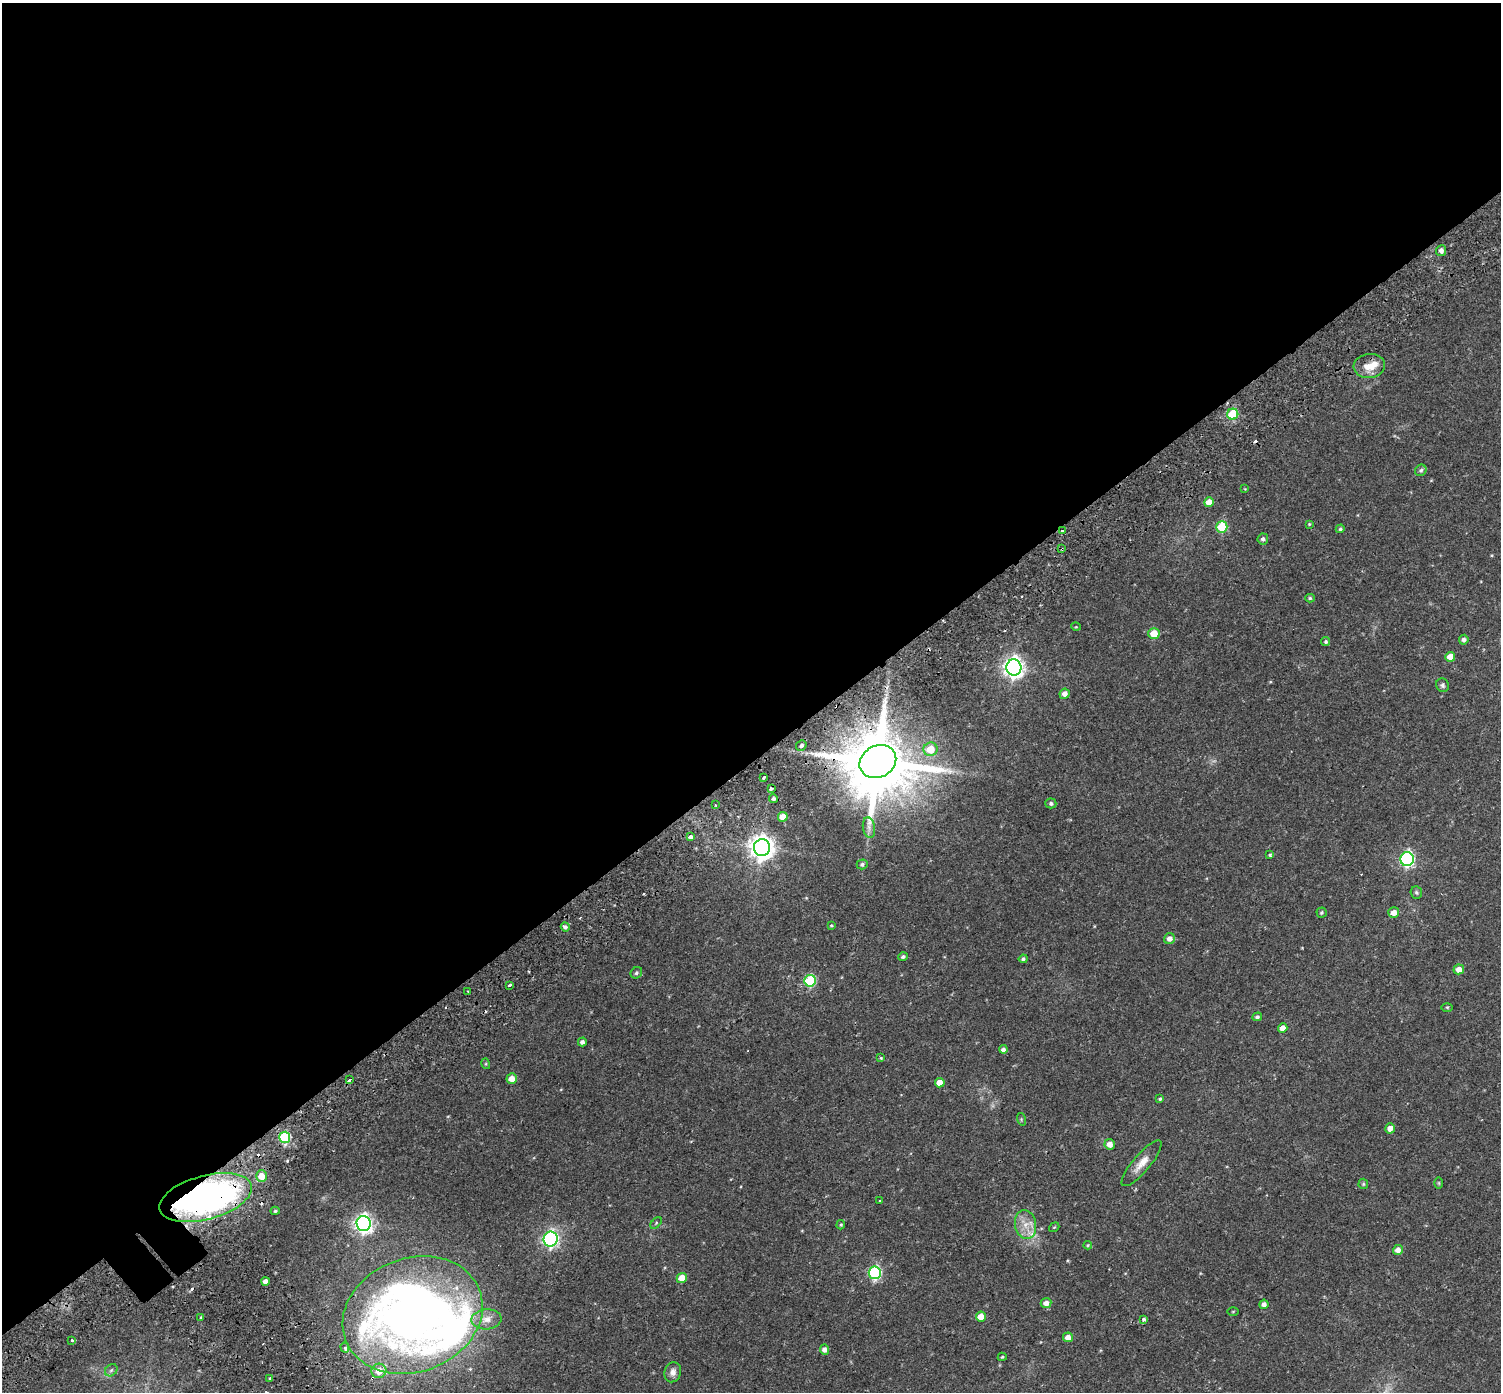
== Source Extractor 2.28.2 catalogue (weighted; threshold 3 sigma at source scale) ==
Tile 2 of 4 x 4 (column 2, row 1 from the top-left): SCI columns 1570-3068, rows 4412-5801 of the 6143 x 6102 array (HDU 1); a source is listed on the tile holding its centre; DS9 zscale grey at full resolution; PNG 1503 x 1394 px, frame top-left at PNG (2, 3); each listed source drawn as its Kron ellipse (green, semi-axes under 4 px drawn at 4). Shown black and unused: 55% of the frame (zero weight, under 2 of 3 exposures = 5% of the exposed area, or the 3 px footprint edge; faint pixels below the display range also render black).
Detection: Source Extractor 2.28.2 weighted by HDU 2 'WHT'; one run over the whole footprint, this tile lists its part. Background 0.0598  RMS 0.0046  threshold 0.0206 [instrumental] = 3 sigma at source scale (4.5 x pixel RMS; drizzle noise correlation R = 1.50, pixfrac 1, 0.0396/0.0396 arcsec/px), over >= 5 px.
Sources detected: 113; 1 too faint to see at this stretch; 1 inside a brighter object's white glare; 8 cosmic-ray / hot-pixel residue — neither listed nor drawn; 4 inside a brighter listed object's ellipse — not listed separately; the other 99 listed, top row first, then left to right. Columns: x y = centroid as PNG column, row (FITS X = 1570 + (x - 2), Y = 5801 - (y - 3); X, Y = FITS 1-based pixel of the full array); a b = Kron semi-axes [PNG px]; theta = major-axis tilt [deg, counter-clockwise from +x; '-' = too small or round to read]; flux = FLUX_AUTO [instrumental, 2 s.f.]
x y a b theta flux
1441 251 5 5 - 1.9
1369 366 16 12 7 5.8
1233 414 5 5 - 26
1421 470 6 5 - 1
1245 489 4 4 - 0.3
1209 502 5 4 - 4.5
1309 524 4 4 - 0.4
1222 527 5 5 - 23
1340 529 4 4 - 0.67
1062 531 3 3 - 2.5
1263 539 5 5 - 1.1
1062 549 3 2 - 0.64
1310 598 5 4 - 0.61
1076 627 5 3 - 0.34
1154 634 5 5 - 7.7
1464 640 5 5 - 1.5
1326 642 4 4 - 0.6
1450 657 5 5 - 4.6
1014 667 8 7 - 250
1442 685 7 6 - 1.1
1065 694 5 5 - 2.4
801 745 5 5 - 1
930 749 7 7 - 8.2
878 761 19 15 28 4000
764 777 3 3 - 1.3
771 789 3 3 - 6.3
774 799 4 4 - 0.86
1051 803 5 5 - 0.92
715 805 3 2 - 0.5
783 817 5 5 - 5.4
869 828 10 6 -80 1.9
691 837 4 3 - 2.9
762 848 8 8 - 390
1270 855 4 4 - 0.61
1407 859 7 6 - 75
862 864 5 5 - 0.87
1416 892 6 5 - 0.73
1321 912 5 5 - 0.64
1394 913 5 5 - 3.3
831 925 4 3 - 0.47
565 927 4 4 - 1.1
1169 939 5 5 - 2.2
903 957 5 4 - 0.88
1023 959 4 4 - 0.75
1459 969 5 5 - 3.8
636 973 6 5 - 0.81
810 981 6 6 - 32
509 985 4 3 - 1.8
468 991 3 3 - 1.1
1447 1007 6 3 -1 0.43
1257 1017 5 4 - 0.75
1283 1028 5 4 - 3.6
582 1042 4 4 - 1.4
1003 1049 4 4 - 1.3
881 1058 3 3 - 0.49
486 1064 5 3 - 0.45
512 1079 5 5 - 3.9
349 1080 4 3 - 4.5
940 1083 5 5 - 4.3
1160 1099 4 3 - 0.61
1021 1119 6 4 -73 0.54
1390 1128 5 5 - 2.6
285 1137 6 5 - 36
1110 1144 5 5 - 2.9
1142 1163 29 8 49 5.2
261 1176 6 5 - 6.2
1439 1183 6 4 -89 0.47
1363 1184 5 5 - 0.53
206 1197 48 21 15 160
880 1201 3 3 - 1.2
275 1211 4 4 - 0.64
364 1223 7 7 - 170
656 1223 7 4 47 0.65
841 1225 5 4 - 0.51
1026 1225 14 10 -81 5
1054 1227 5 3 - 0.36
551 1239 7 7 - 89
1088 1245 4 4 - 0.4
1398 1250 5 5 - 2.5
875 1273 6 6 - 60
682 1278 5 5 - 6.7
265 1281 4 4 - 2.5
1046 1303 5 5 - 2.8
1264 1304 5 4 - 1.9
1233 1311 5 3 - 0.37
413 1315 72 57 20 370
981 1317 5 5 - 6
201 1318 4 3 - 0.59
486 1319 15 10 4 4
1144 1319 4 4 - 1.5
1068 1337 5 5 - 3.5
72 1340 3 3 - 1.6
345 1348 5 4 - 1.5
824 1350 5 4 - 1.8
1002 1357 4 4 - 0.55
111 1370 7 5 44 0.93
379 1371 7 7 - 5.9
673 1372 10 8 74 2.4
270 1378 3 3 - 1.8
Overlapping masked pixels (flux is a lower limit): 6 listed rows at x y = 1233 414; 1062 531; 1062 549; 878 761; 285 1137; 206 1197